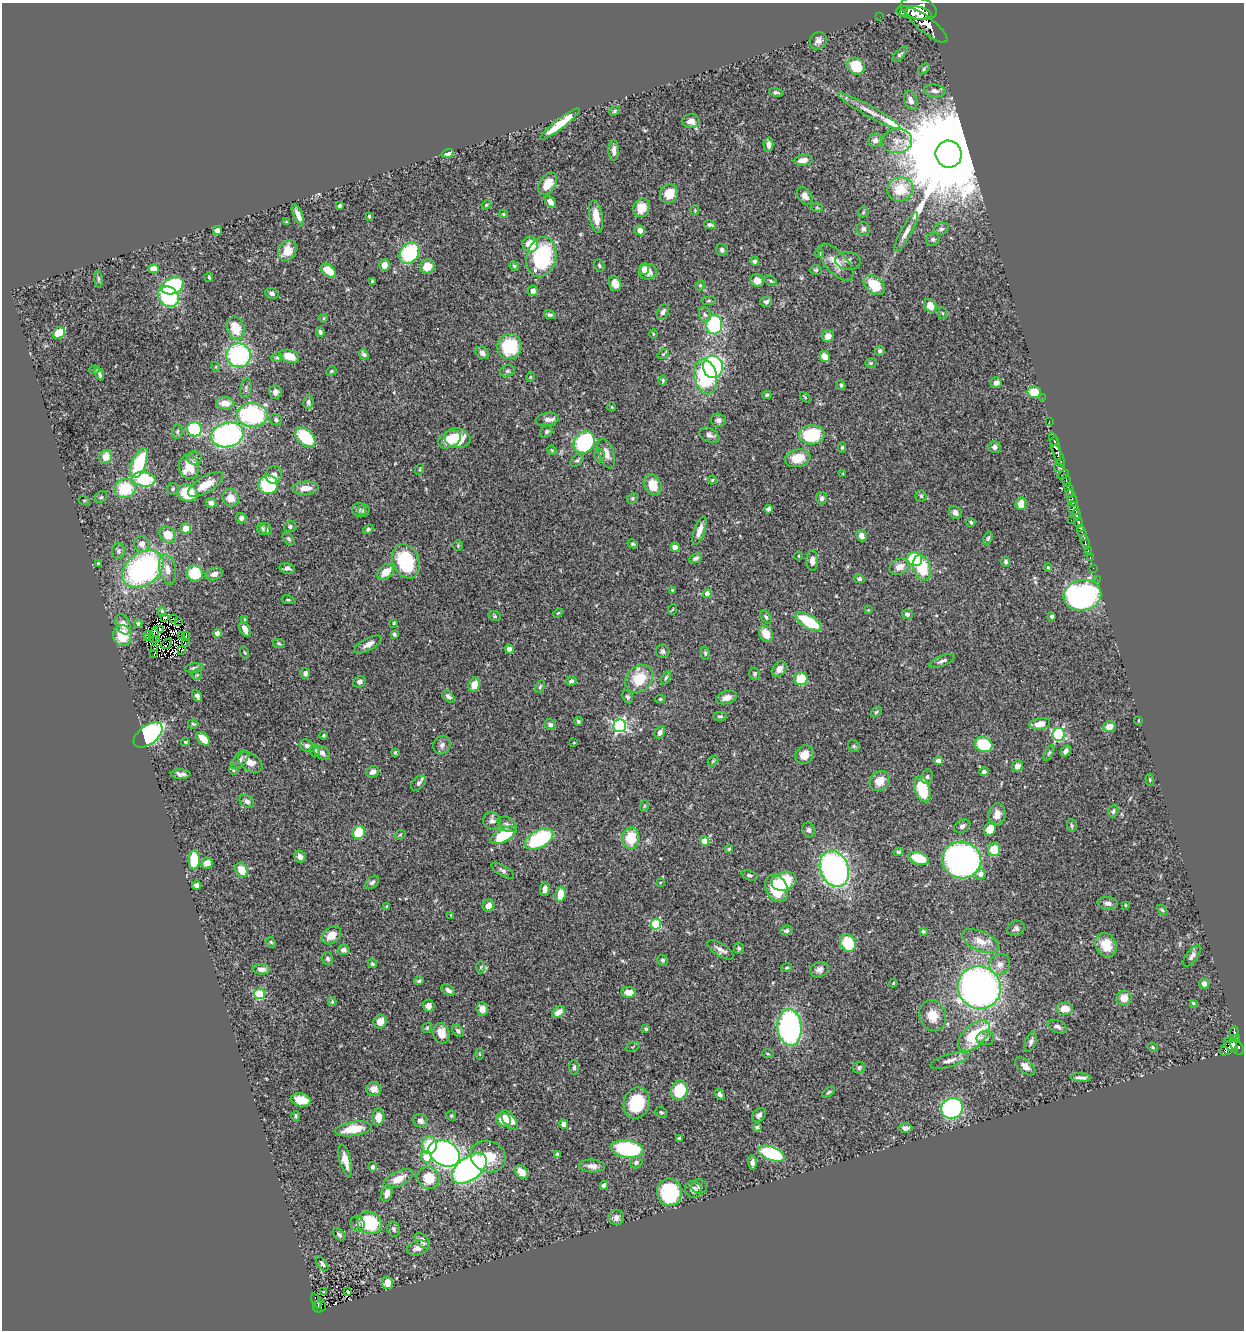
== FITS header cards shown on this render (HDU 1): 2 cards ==
NAXIS1  =                 1242
NAXIS2  =                 1328

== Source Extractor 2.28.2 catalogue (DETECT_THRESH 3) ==
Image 1242 x 1328 px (HDU 1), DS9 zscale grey, 1 PNG px = 1 image px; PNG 1246 x 1332 px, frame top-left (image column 1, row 1328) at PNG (2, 3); each listed source drawn as its Kron ellipse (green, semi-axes under 4 px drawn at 4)
Background 0.58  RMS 0.021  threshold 0.0637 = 3 sigma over >= 5 px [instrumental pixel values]
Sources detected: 485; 5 with non-positive FLUX_AUTO (blend fragments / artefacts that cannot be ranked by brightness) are neither listed nor drawn; the other 480 listed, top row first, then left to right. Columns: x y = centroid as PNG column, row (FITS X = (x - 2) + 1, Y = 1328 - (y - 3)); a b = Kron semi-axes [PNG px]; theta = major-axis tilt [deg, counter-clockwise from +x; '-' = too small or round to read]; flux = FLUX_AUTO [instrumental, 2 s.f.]
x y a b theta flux
919 9 18 11 -15 3700
903 13 2 2 - 2900
914 13 18 6 -7 1700
880 17 2 2 - 5.1
927 25 25 8 -39 1800
818 41 9 8 - 7
900 54 10 4 45 3.1
856 66 9 8 - 50
924 69 7 4 40 2.2
935 91 11 6 -8 7.1
776 92 7 3 -14 3.1
911 100 10 6 -70 9.1
614 111 6 4 19 2.2
869 111 36 5 -29 16
691 121 9 7 -1 11
560 124 24 5 38 35
875 140 7 6 - 7
897 141 15 12 9 16
768 144 7 5 -87 7.5
614 150 10 5 -90 7.6
448 153 6 4 20 7.9
949 154 13 13 - 55000
803 160 9 5 8 11
548 184 12 7 57 26
900 189 13 12 - 41
669 194 9 9 - 26
805 196 9 6 -55 7.1
550 202 6 4 -49 8.5
486 205 5 3 - 1.4
339 206 4 3 - 2.4
642 208 9 8 - 21
817 208 6 3 -19 1.6
695 210 5 3 - 1.3
863 212 6 4 48 2
503 214 4 4 - 1.6
298 215 11 4 -66 9.3
369 216 3 3 - 2.3
596 217 16 6 -81 20
286 222 4 2 - 1.2
710 225 6 3 -13 3
863 229 7 6 - 4.8
941 229 7 5 25 3.8
217 230 4 4 - 11
640 230 5 5 - 11
906 232 22 5 61 9.8
933 239 7 6 - 3.2
530 244 8 7 - 25
287 250 11 8 57 20
722 250 6 5 - 4.1
409 253 11 9 53 110
819 253 4 4 - 1.8
541 257 20 14 76 130
755 261 4 4 - 2.5
848 261 13 9 -7 7.2
836 262 23 10 -47 20
384 265 6 5 - 11
599 265 6 5 - 2.2
427 266 7 7 - 20
514 266 5 4 - 1.8
154 269 5 4 - 15
644 269 6 5 - 7.6
328 270 8 5 -39 27
816 270 6 5 - 2.1
648 272 9 7 7 11
209 277 5 3 - 1.7
98 279 8 3 -86 2.4
372 281 3 3 - 1.9
757 281 7 6 - 10
771 281 6 3 -35 1.7
615 284 7 6 - 11
700 285 5 4 - 2
874 285 12 8 -40 38
173 286 11 8 22 120
533 291 5 5 - 6.3
272 293 7 5 -20 4.5
168 297 11 9 -41 110
709 301 7 3 8 1.7
766 302 6 5 - 3.5
930 306 7 6 - 16
663 312 8 5 60 5.8
942 313 6 4 -88 1.7
550 315 6 4 -16 2.8
705 315 8 5 -71 4
324 318 4 3 - 1.1
714 325 10 8 -88 110
236 328 12 8 -74 33
320 332 5 3 - 3.6
59 333 6 5 - 43
653 334 4 3 - 1.2
828 336 6 5 - 11
509 346 12 12 - 74
880 351 5 5 - 3.8
482 353 7 5 -36 6.5
364 354 5 4 - 4
663 354 6 4 34 1.8
238 355 12 12 - 180
289 356 10 6 -19 20
277 357 6 4 21 2.3
825 357 6 5 - 13
871 363 6 4 21 1.9
216 367 5 3 - 1.3
713 367 11 10 - 190
94 370 5 4 - 2.4
331 371 5 4 - 1.9
507 371 7 5 17 3.1
99 374 7 3 -66 4
530 377 5 3 - 1.2
706 377 18 11 -77 130
663 380 5 3 - 2
996 383 6 5 - 5.5
841 385 5 4 - 2.6
246 388 10 5 81 3.3
275 392 7 6 - 5.5
1034 392 7 6 - 28
767 395 4 3 - 1.8
805 397 6 3 -46 1.6
1042 398 2 2 - 7.7
308 402 6 5 - 3.9
225 403 9 6 -5 15
612 407 4 3 - 0.98
252 415 15 11 -3 150
547 419 11 6 8 7.3
276 420 6 5 - 3.1
718 420 7 6 - 5.2
1049 422 3 2 - 16
194 429 7 7 - 80
177 431 7 5 87 2.7
546 432 7 5 45 2.7
227 435 16 12 15 290
709 435 10 6 -26 5.6
812 435 13 9 4 77
305 437 12 7 -45 68
457 438 13 10 -13 36
449 439 12 8 27 23
1054 441 4 3 - 150
584 442 12 10 52 160
1055 446 15 4 -75 550
994 447 6 6 - 6.1
842 448 5 4 - 2
552 450 5 4 - 1.4
606 453 15 7 -71 11
599 456 7 5 88 2.9
1059 456 12 3 -67 480
106 457 7 6 - 16
194 458 7 6 - 4.1
798 458 13 8 13 30
577 460 8 5 45 3
139 463 16 7 69 88
189 467 12 10 -78 33
1059 468 5 3 - 150
420 469 5 3 - 1.4
843 474 3 2 - 1.1
274 475 9 8 - 8
1063 475 6 3 31 130
144 479 12 7 -8 84
712 480 4 4 - 1.5
1066 481 6 3 -73 210
206 485 20 8 30 23
268 485 9 9 - 83
653 485 11 8 -63 28
305 488 13 6 5 16
125 489 11 9 15 60
173 489 6 5 - 2.9
1069 490 8 3 -76 260
187 493 10 8 -14 56
921 496 5 5 - 2.2
101 497 6 5 - 2.2
231 498 9 8 - 14
632 498 6 5 - 2.1
822 498 6 5 - 3.8
1072 498 9 4 -68 180
84 500 6 4 -18 1.5
211 503 5 5 - 5.7
1021 504 6 5 - 14
1074 508 7 5 -63 600
769 509 4 4 - 5.3
359 510 7 6 - 3.9
364 510 6 5 - 3.7
955 512 7 5 -50 6.2
1076 514 5 3 - 190
241 518 5 5 - 4.3
1071 520 2 2 - 18
971 522 4 3 - 2.3
1079 523 4 3 - 180
290 527 6 5 - 3.5
186 528 5 5 - 19
1081 528 4 2 - 210
262 529 6 5 - 3.1
266 529 6 5 - 3.4
368 529 5 4 - 2.7
699 531 15 5 72 12
1082 533 8 3 -71 410
168 535 9 7 -40 25
861 536 6 5 - 8
988 538 7 4 70 2.2
289 539 7 5 -53 2.5
1085 542 8 3 -73 130
142 544 8 7 - 10
633 544 5 4 - 2.3
458 546 5 4 - 1.4
675 547 4 4 - 19
1088 550 3 2 - 43
119 551 8 6 78 4.5
799 556 4 3 - 1.1
696 558 6 4 24 3.6
1090 558 3 2 - 18
915 559 7 7 - 78
406 561 18 13 -69 94
812 561 10 6 89 8.8
1006 561 5 4 - 3.9
98 563 4 3 - 1.8
900 567 11 7 25 12
1048 567 4 3 - 1.8
287 568 8 5 -9 5
922 568 13 8 -74 56
1093 568 2 2 - 5.9
143 569 23 16 36 310
167 569 15 8 -77 13
386 572 9 6 43 21
195 573 8 8 - 53
214 574 9 6 18 9.8
859 579 5 4 - 2.7
1097 580 2 2 - 4.7
672 590 4 3 - 1.3
707 594 4 4 - 12
1082 595 19 15 11 350
288 600 7 4 -13 2
673 609 5 3 - 1.1
868 610 4 3 - 1.1
162 612 5 3 - 2.3
558 613 6 3 44 1.7
907 614 5 4 - 3.8
495 616 6 5 - 2.2
1052 616 4 3 - 2.9
164 617 4 3 - 7.7
766 617 7 4 -58 2.9
173 618 3 2 - 1.4
245 620 4 3 - 1.6
178 621 3 2 - 1.2
809 622 15 6 -30 69
138 623 4 4 - 2.5
394 623 4 3 - 1.6
123 624 10 6 -65 12
245 629 8 4 -60 10
160 630 4 2 - 0.22
217 633 4 4 - 17
394 634 4 3 - 3.1
766 634 8 6 -63 19
123 635 10 9 - 44
148 635 5 2 - 0.97
154 635 7 2 80 0.7
182 635 3 2 - 1.6
186 636 4 2 - 1.3
147 638 4 2 - 1
156 639 3 2 - 0.15
185 642 3 2 - 1
279 643 6 4 -12 2.1
167 644 6 2 41 1.8
368 644 15 6 28 11
154 649 3 2 - 0.79
509 649 5 4 - 7.4
182 650 3 2 - 1.2
663 651 7 6 - 3.4
244 652 6 3 -71 1.4
705 653 6 4 -81 2.2
154 654 3 2 - 0.41
942 661 13 5 23 4.9
194 668 9 5 7 4.1
779 669 8 6 48 9.2
305 673 5 4 - 5.1
755 674 6 5 - 3.1
197 675 5 5 - 2.2
666 678 7 4 65 2.4
639 679 15 12 46 45
801 679 6 6 - 45
571 681 5 4 - 3.5
360 682 6 5 - 5
474 685 7 5 72 15
540 687 6 4 64 2.1
197 696 6 4 -60 4.9
448 697 7 4 -44 4.2
627 697 7 5 -66 2.7
727 698 10 6 17 8.6
660 699 5 4 - 1.9
876 712 6 4 37 2
720 716 7 4 1 2.4
1139 720 4 2 - 0.99
578 721 4 4 - 2.3
193 724 5 4 - 2.1
1040 724 10 6 10 14
550 725 6 5 - 5
620 726 6 6 - 300
1109 726 6 5 - 15
660 732 6 4 60 6
1058 734 6 6 - 170
148 735 16 9 37 230
323 735 4 3 - 1.7
203 739 8 5 -44 19
185 742 4 3 - 1.7
574 743 4 2 - 0.95
442 745 9 8 - 6
984 745 9 7 -25 83
307 746 8 5 -27 6.1
854 746 6 5 - 2.3
315 751 5 5 - 5.4
1066 751 6 4 58 5.9
395 752 3 3 - 1.6
322 753 8 6 -35 5.4
1049 753 9 4 63 2.5
804 755 10 8 47 15
240 760 11 6 52 5.3
713 761 6 4 45 1.7
938 761 5 4 - 5.7
250 762 13 8 -35 17
1018 766 6 5 - 8.4
234 770 5 4 - 2.3
373 772 7 5 30 7.3
984 772 5 4 - 3.6
181 774 10 5 -1 5.8
927 777 7 5 79 3.1
1150 780 6 4 -85 1.8
880 781 11 9 39 18
419 783 9 5 47 5.1
922 789 13 7 -72 57
247 801 8 6 -35 5.1
644 806 6 3 71 1.5
1113 811 6 5 - 2.9
997 814 11 8 83 12
492 821 9 8 - 6
507 824 10 7 -28 5.2
1072 825 6 5 - 2.5
962 826 8 6 30 4.2
990 829 7 5 61 22
809 830 8 6 -73 3.9
359 833 7 6 - 43
400 835 5 3 - 1.5
504 835 14 6 28 65
631 838 10 8 86 37
539 839 15 8 28 130
705 841 4 4 - 21
729 849 4 3 - 1.9
994 850 6 6 - 30
898 852 5 3 - 2.3
300 857 6 5 - 6.8
919 858 10 6 -18 40
194 860 9 5 90 56
962 860 19 18 - 490
207 863 6 5 - 15
834 869 18 14 -68 380
241 870 7 6 - 22
503 871 13 5 -30 4.4
980 874 5 5 - 9.5
750 875 8 5 -17 2.9
784 881 12 9 17 68
372 882 8 5 41 3.9
660 883 4 3 - 1.1
197 885 5 4 - 5.7
776 888 14 11 -63 55
545 889 7 5 85 8.2
560 894 7 5 81 23
1108 903 10 6 -6 6.6
488 905 6 5 - 9.2
1125 905 3 2 - 1.2
387 906 4 3 - 1.1
1162 910 6 4 -45 1.9
451 915 3 3 - 1.2
656 924 5 5 - 110
1016 928 9 7 27 4.4
786 931 6 4 19 3.1
923 931 4 4 - 2.1
331 935 11 7 40 18
980 941 20 9 -24 18
271 942 6 4 -45 1.8
848 943 9 7 -63 50
1106 945 12 10 -66 25
739 948 5 5 - 2.6
344 950 6 5 - 5.8
720 950 15 6 -32 7.3
1192 956 12 5 54 5.7
327 959 7 5 -63 3.2
662 960 5 5 - 2.8
372 964 5 4 - 2.6
1000 964 11 10 - 10
481 967 6 4 88 1.8
787 968 5 4 - 1.8
261 969 8 5 -3 7.9
819 970 9 7 25 6.2
419 981 5 3 - 2.7
893 983 4 4 - 1.4
1204 984 5 4 - 8.5
979 987 22 21 - 650
448 990 7 4 -32 4.6
628 992 7 5 -5 15
259 994 5 5 - 84
1124 998 7 7 - 16
332 1002 4 4 - 1.5
1193 1003 4 3 - 2
428 1006 6 6 - 6.1
482 1009 7 6 - 9.8
1065 1009 8 6 0 17
558 1012 7 5 36 9.4
933 1016 16 13 -73 23
380 1022 7 6 - 13
790 1027 18 12 -85 290
1057 1027 10 6 -24 5.1
427 1028 5 4 - 1.8
646 1029 3 3 - 2.1
458 1031 7 5 -49 3.4
1234 1032 6 3 -85 130
441 1033 10 8 -75 19
974 1036 19 10 43 77
985 1038 9 7 9 5.8
1237 1038 3 2 - 26
1031 1042 10 5 68 5.4
1231 1045 8 5 -48 260
633 1047 8 2 21 1.2
1153 1047 5 4 - 2
1237 1047 8 5 -56 290
1228 1048 10 5 40 280
480 1054 6 4 -89 1.7
768 1054 5 3 - 1.4
949 1060 20 6 16 10
1025 1066 12 6 -39 11
574 1067 7 5 89 2.9
859 1068 6 6 - 3.8
1081 1078 10 4 -4 5.4
374 1089 7 7 - 10
679 1090 10 8 70 60
828 1092 7 4 37 2.3
720 1094 6 4 -53 3.3
301 1100 10 6 -13 24
637 1103 15 13 72 65
952 1108 11 10 - 230
661 1112 6 5 - 2.3
759 1115 8 6 49 5.4
296 1116 5 3 - 2.2
451 1116 5 4 - 1.9
378 1117 8 6 90 14
503 1120 8 6 -31 22
509 1120 12 6 -51 21
420 1121 7 6 - 6.2
564 1124 5 4 - 6.1
757 1127 4 4 - 3.4
905 1128 7 5 0 5.4
353 1129 19 7 9 31
679 1138 3 3 - 2
429 1145 9 7 85 46
627 1149 16 8 -7 140
444 1153 16 12 -27 430
557 1154 4 3 - 2.3
771 1154 14 7 -21 130
426 1157 6 5 - 26
488 1157 18 15 -25 36
345 1161 16 5 -76 14
636 1162 6 5 - 2.7
752 1162 7 4 -89 5.4
592 1166 13 6 -3 8.9
373 1167 5 4 - 4.3
469 1168 20 11 37 320
521 1172 8 5 -45 12
428 1178 11 10 - 30
398 1179 16 7 25 15
604 1185 4 4 - 8.9
699 1186 8 7 - 3.8
693 1189 8 8 - 5.5
669 1192 14 12 -83 95
387 1193 9 5 77 6.6
616 1218 8 7 - 8
369 1223 13 11 -28 78
357 1224 8 7 - 5.1
394 1229 8 6 -74 4.1
339 1234 7 5 -45 3.5
422 1241 9 5 -47 8.8
418 1248 11 7 16 8.7
322 1264 8 4 -53 3.5
387 1283 6 5 - 9.2
323 1292 3 3 - 2.5
348 1292 3 2 - 1.2
316 1301 8 3 -66 54
320 1307 6 5 - 84
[5 non-positive-flux detections neither listed nor drawn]